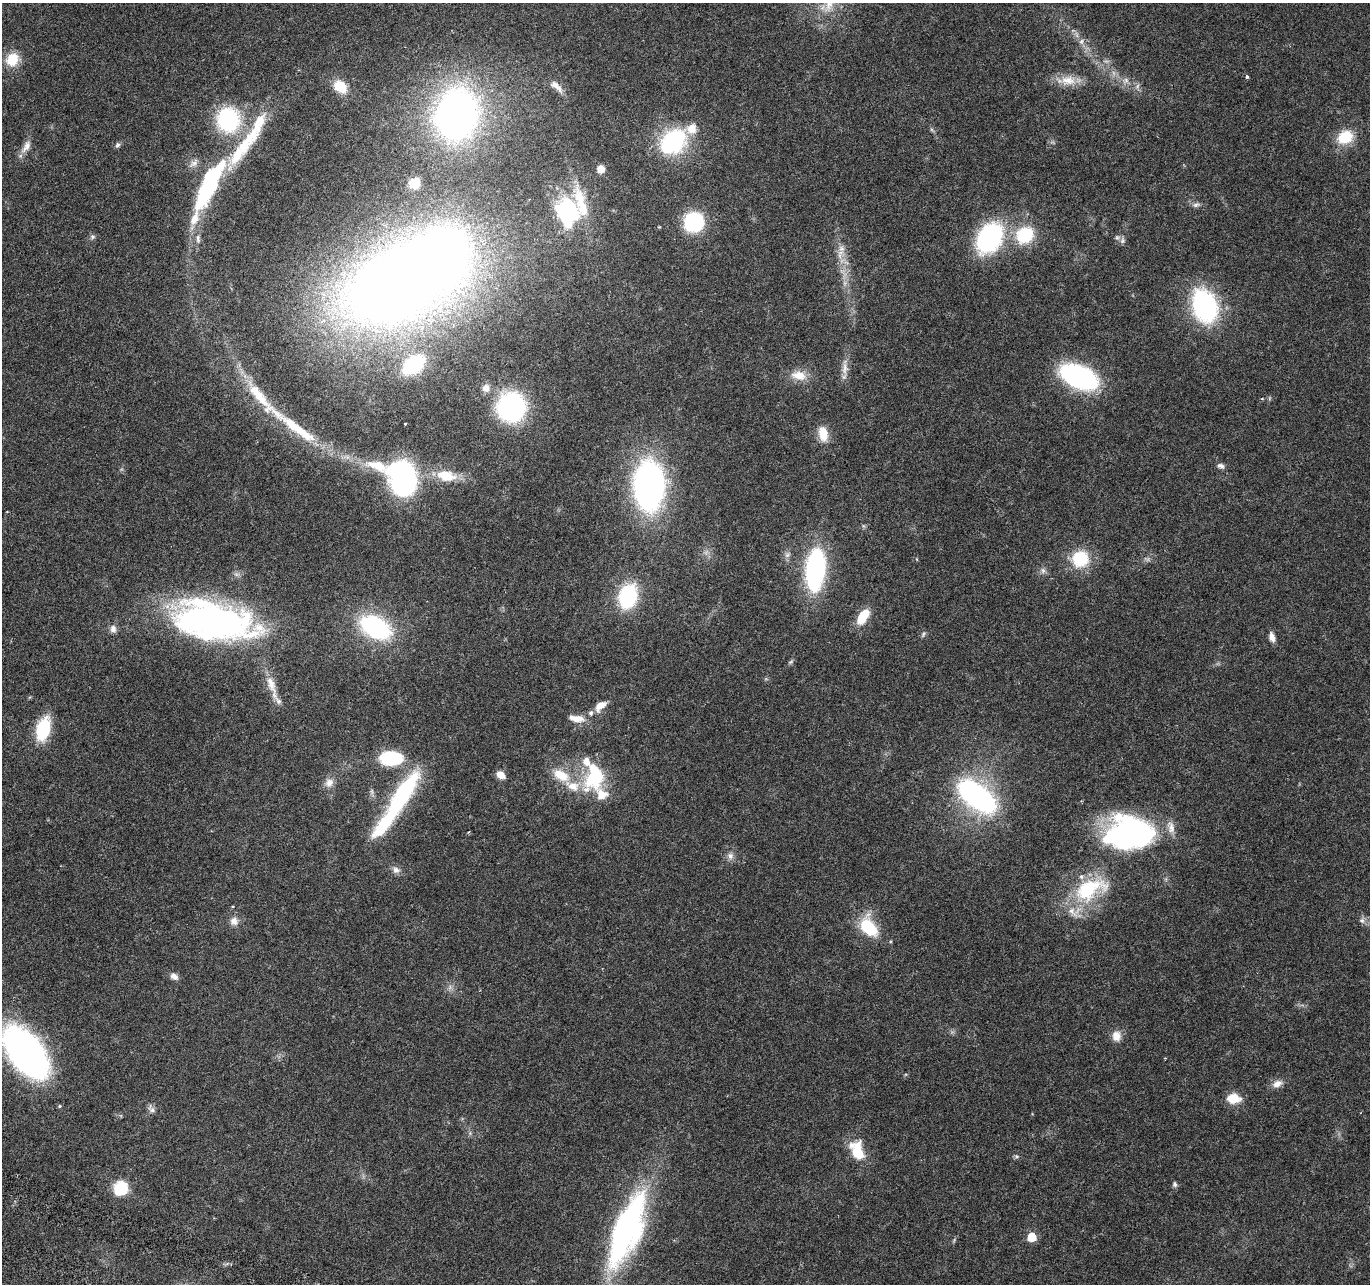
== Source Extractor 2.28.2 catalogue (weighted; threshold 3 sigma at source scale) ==
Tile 7 of 4 x 4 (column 3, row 2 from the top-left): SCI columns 2759-4126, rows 2833-4114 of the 5525 x 5730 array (HDU 1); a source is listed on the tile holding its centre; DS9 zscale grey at full resolution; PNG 1372 x 1286 px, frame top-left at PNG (2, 3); no overlay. Shown black and unused: <1% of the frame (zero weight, under 3 of 6 exposures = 3% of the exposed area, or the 3 px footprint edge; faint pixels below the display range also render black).
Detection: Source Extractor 2.28.2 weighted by HDU 2 'WHT'; one run over the whole footprint, this tile lists its part. Background 0.0272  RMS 0.0021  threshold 0.00863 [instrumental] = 3 sigma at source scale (4.09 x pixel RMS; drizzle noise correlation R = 1.36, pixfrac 0.8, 0.0396/0.0396 arcsec/px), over >= 5 px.
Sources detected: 122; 5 too faint to see at this stretch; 8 inside a brighter object's white glare — not listed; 18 inside a brighter listed object's ellipse — not listed separately; the other 91 listed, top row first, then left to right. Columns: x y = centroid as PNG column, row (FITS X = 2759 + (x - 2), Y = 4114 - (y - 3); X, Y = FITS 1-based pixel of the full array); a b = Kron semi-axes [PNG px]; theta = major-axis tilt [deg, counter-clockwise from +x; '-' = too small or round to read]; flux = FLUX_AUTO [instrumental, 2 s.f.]
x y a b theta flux
829 4 29 13 71 5.5
1081 41 9 7 54 0.79
12 59 17 15 48 4.5
1247 77 4 4 - 0.35
1067 80 30 13 1 3.7
1126 80 8 7 - 0.82
556 86 22 8 -44 1.9
340 87 14 10 -45 5
456 114 42 34 74 96
228 120 23 21 -86 21
932 130 8 4 -45 0.33
1345 137 17 14 27 6.3
673 142 24 18 39 25
117 145 8 6 61 0.49
244 145 56 21 52 13
26 146 20 9 58 1.8
194 163 15 8 42 1.1
601 169 7 7 - 2
414 183 9 9 - 3.1
210 186 30 12 48 15
579 197 33 16 -77 6.4
1196 205 11 6 14 0.71
566 210 21 16 -36 20
194 218 70 15 68 7.5
694 222 15 14 - 19
1025 235 12 10 39 16
92 237 7 6 - 0.49
989 238 29 21 58 29
1122 240 9 6 -89 0.58
841 248 12 9 -75 1.5
843 272 15 6 -47 1.3
394 285 152 66 29 300
1205 306 30 21 -71 31
413 365 15 10 38 20
845 368 21 9 87 1.9
799 375 21 13 -8 3.2
1079 377 27 15 -24 45
486 388 11 10 - 1.4
1262 399 5 3 - 0.18
511 407 21 20 - 40
405 424 3 3 - 0.39
295 427 73 10 -37 12
823 434 20 11 -80 3.2
377 465 32 12 -16 6.1
1220 466 10 7 -16 0.73
444 474 25 15 -3 4.8
405 482 32 27 71 26
649 486 41 25 89 66
864 526 6 4 -70 0.3
787 555 8 7 - 0.72
1080 559 19 18 - 8.9
815 569 40 19 84 32
1043 570 8 6 -89 0.67
628 596 15 11 72 27
863 617 14 7 56 7.3
213 621 72 31 -10 94
375 627 26 16 -28 29
113 629 10 8 -85 1.1
923 634 9 5 59 0.42
1272 637 11 6 -72 1.4
271 684 29 10 -68 3.1
600 706 15 8 41 2.2
578 719 16 8 -2 2.4
43 729 26 14 75 9.5
391 758 21 12 -1 15
501 775 10 7 -38 1.6
561 775 24 13 -29 4.9
595 776 37 24 76 13
329 783 13 11 51 1.6
402 795 64 19 56 23
977 796 28 14 -38 66
1130 834 49 35 1 49
730 856 10 9 - 1
396 870 11 9 -36 1
1090 889 51 27 26 16
1362 920 9 8 - 0.78
234 921 12 11 - 1.4
869 927 22 14 -56 9.4
174 976 9 7 -35 1.1
1116 1036 13 11 -85 2
26 1052 42 23 -52 98
1277 1084 15 9 24 1.5
1233 1098 17 12 -3 3.3
59 1106 5 4 - 0.23
152 1109 13 7 -55 0.87
858 1152 24 14 -81 6.2
1016 1156 7 5 -12 0.35
1175 1184 8 6 -76 0.5
121 1188 13 11 50 8
627 1230 73 25 68 64
1032 1237 6 6 - 6.8
Isophote crosses this tile's border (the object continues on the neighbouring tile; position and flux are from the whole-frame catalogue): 2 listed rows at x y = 829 4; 26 1052